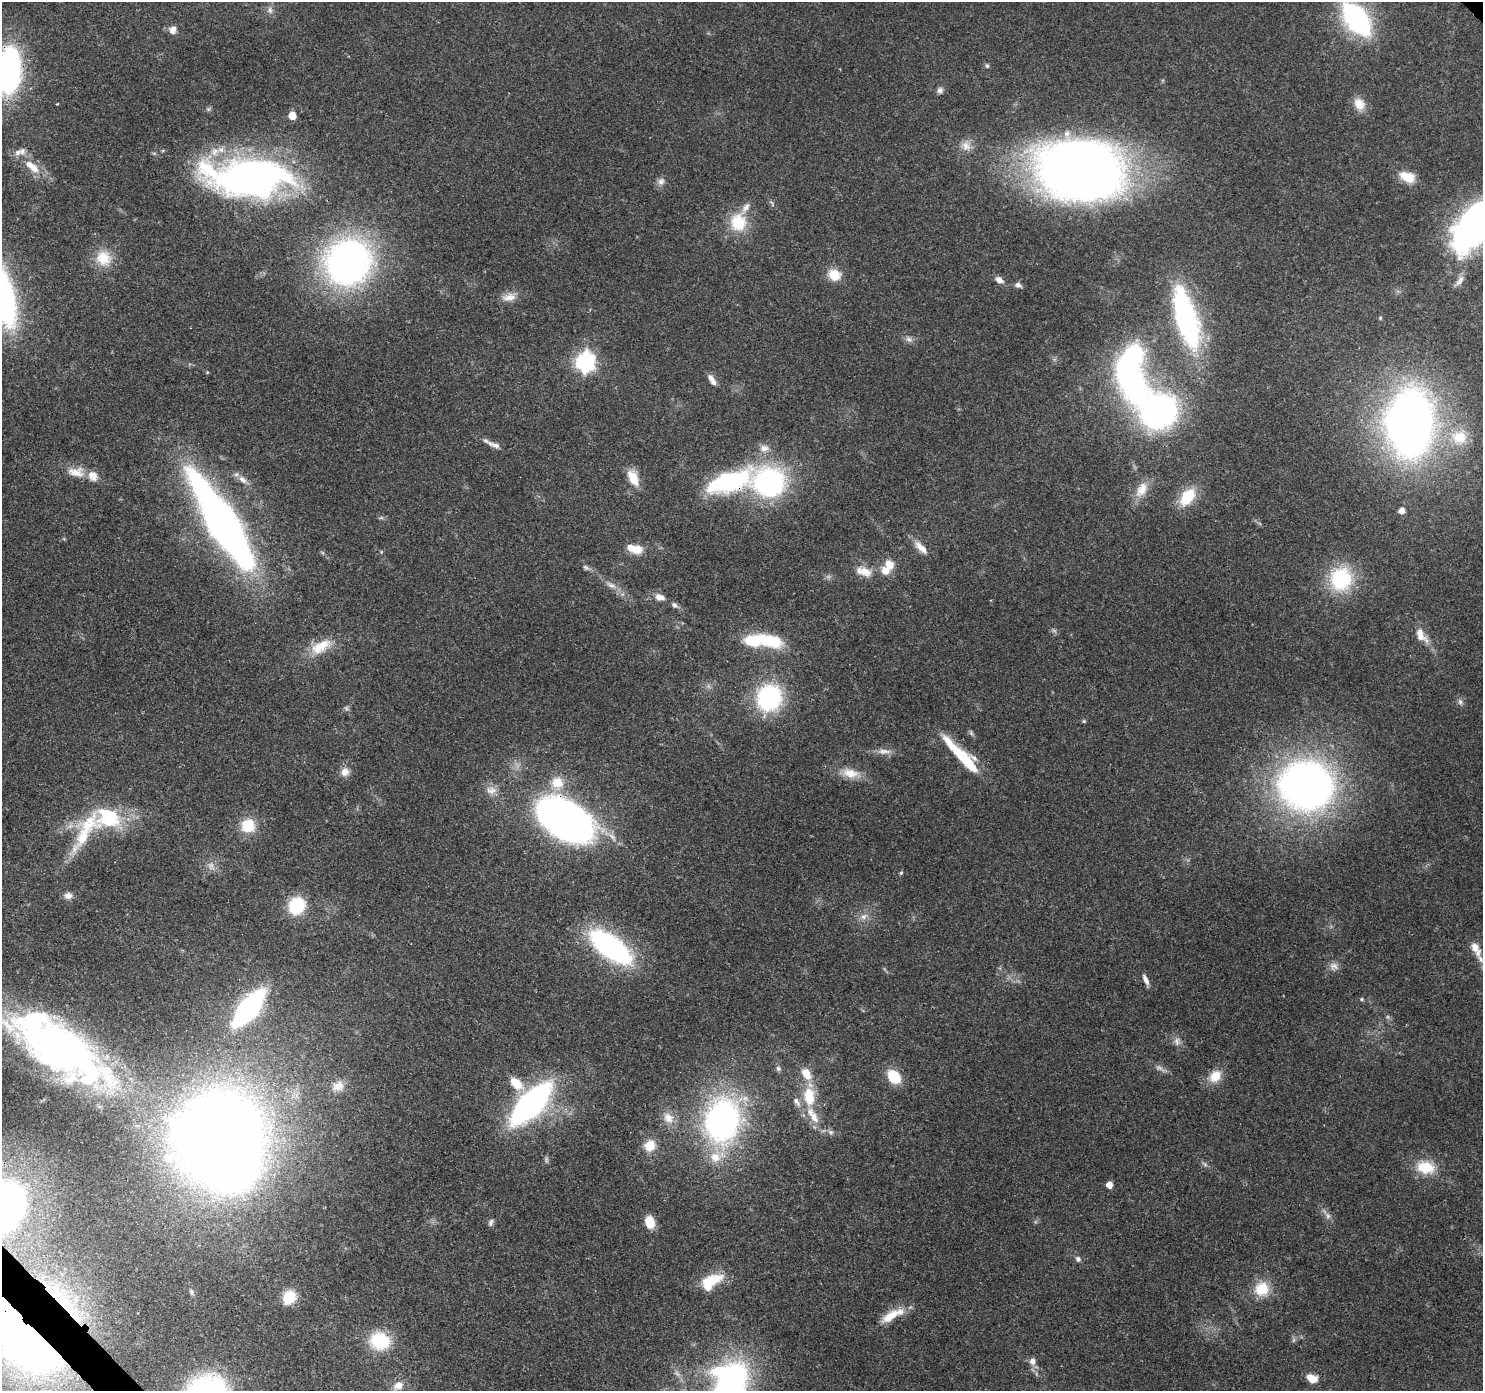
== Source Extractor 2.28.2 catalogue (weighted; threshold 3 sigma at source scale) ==
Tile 7 of 4 x 4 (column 3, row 2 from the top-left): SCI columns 3056-4536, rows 3008-4396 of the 6119 x 6080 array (HDU 1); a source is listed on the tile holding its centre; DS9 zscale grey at full resolution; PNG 1485 x 1393 px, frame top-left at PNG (2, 2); no overlay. Shown black and unused: <1% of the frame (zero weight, under 3 of 4 exposures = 8% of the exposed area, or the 3 px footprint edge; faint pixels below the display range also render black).
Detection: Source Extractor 2.28.2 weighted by HDU 2 'WHT'; one run over the whole footprint, this tile lists its part. Background 0.122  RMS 0.0043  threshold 0.0193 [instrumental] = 3 sigma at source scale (4.5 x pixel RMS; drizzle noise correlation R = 1.50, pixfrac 1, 0.0396/0.0396 arcsec/px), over >= 5 px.
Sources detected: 143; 5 too faint to see at this stretch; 9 inside a brighter object's white glare — not listed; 15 inside a brighter listed object's ellipse — not listed separately; the other 114 listed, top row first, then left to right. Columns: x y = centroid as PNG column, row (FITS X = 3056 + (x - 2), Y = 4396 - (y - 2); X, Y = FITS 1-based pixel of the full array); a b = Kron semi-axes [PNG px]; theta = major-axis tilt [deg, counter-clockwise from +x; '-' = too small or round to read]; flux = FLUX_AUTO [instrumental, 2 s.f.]
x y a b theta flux
270 10 10 6 -75 1.7
1356 19 29 15 -53 89
173 30 10 7 77 2.9
987 66 6 5 - 0.83
9 70 45 23 86 97
940 90 8 8 - 1.6
1359 104 16 13 -58 5.6
292 116 5 5 - 9.2
966 146 15 11 -52 4.1
32 167 24 10 -41 8.1
1080 169 66 46 -8 580
251 176 89 34 1 200
1408 177 16 9 -24 10
661 181 11 9 59 2.2
738 222 23 21 -86 16
1475 225 48 25 53 190
103 258 21 20 - 10
348 262 41 38 47 170
834 275 14 12 -27 7.7
999 280 9 6 -33 2.9
1460 280 17 7 58 2.7
1018 285 8 6 -32 1.7
509 297 19 11 11 4.5
1186 318 61 20 -74 93
1380 318 5 4 - 0.54
909 339 9 6 -40 1.6
585 362 8 7 - 190
712 380 15 6 -60 2.9
1131 381 45 24 -67 110
1158 411 40 38 26 110
1410 423 48 33 89 350
1459 437 24 22 0 16
494 445 20 6 -19 2.8
764 448 13 10 8 3.5
76 472 24 12 -6 6.9
633 478 17 9 -64 9.3
243 480 14 8 -44 3.1
730 481 65 24 18 55
769 483 21 20 - 100
1142 490 24 14 59 7.2
1187 497 23 14 53 14
1402 510 5 5 - 3.8
381 518 6 4 18 0.64
223 523 75 18 -58 390
921 547 22 8 -44 4.5
631 548 14 8 -40 4.8
889 565 10 8 -67 6.1
586 567 10 6 -36 1.2
865 571 21 12 -31 6
1341 579 29 26 79 30
611 585 14 7 -28 2.8
660 597 14 9 -16 3.3
674 605 9 7 -38 1.5
1421 636 24 12 -55 5.7
753 640 24 15 8 16
320 646 30 15 32 11
769 698 29 26 64 46
1460 702 10 7 -80 1.5
346 708 6 5 - 0.83
1084 721 5 4 - 0.57
971 733 8 4 -46 0.94
884 751 20 7 -1 3.4
965 760 39 13 -47 22
345 772 11 10 - 3.3
850 773 24 12 -8 7.3
557 783 18 18 - 9.5
1306 786 47 42 -15 230
491 790 15 11 -11 4.1
565 821 43 25 -31 380
248 826 17 16 - 11
86 829 74 24 53 30
901 873 5 4 - 0.61
68 895 11 9 12 2.4
296 906 17 15 51 22
864 916 11 7 38 2.5
610 947 35 15 -37 110
1475 947 13 10 -75 4.3
1480 959 15 6 -60 3.1
1334 966 12 10 -23 2.6
1146 980 14 6 -63 2.2
1362 999 5 4 - 0.54
249 1008 27 10 51 130
1177 1041 12 8 -84 2.2
60 1046 100 48 -34 230
778 1068 7 7 - 1.2
1215 1076 17 14 49 7.2
894 1077 13 10 -51 16
516 1083 19 11 -41 8.3
338 1086 17 12 21 4.4
809 1096 28 15 -85 15
531 1104 38 16 46 140
668 1118 17 13 -51 5.1
722 1121 38 30 82 130
830 1132 8 5 -27 1.3
217 1135 68 53 27 760
650 1145 14 13 - 6.5
1205 1164 9 3 -45 0.82
1425 1167 24 17 -8 12
1109 1185 5 5 - 4.9
1328 1216 6 6 - 1.2
491 1222 10 5 70 1.2
650 1222 13 9 -74 7.6
1078 1259 8 7 - 1.4
711 1281 28 14 34 13
1262 1289 19 18 - 11
191 1292 9 5 -84 0.93
289 1297 15 12 55 11
61 1299 54 15 -45 28
892 1315 34 10 28 9
29 1340 69 37 -46 260
380 1341 23 19 -16 20
1032 1361 8 7 - 2.6
1312 1378 11 7 -22 6.2
398 1385 12 10 30 4
Overlapping masked pixels (flux is a lower limit): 8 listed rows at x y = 9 70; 348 262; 730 481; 565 821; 249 1008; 217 1135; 61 1299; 29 1340
Isophote crosses this tile's border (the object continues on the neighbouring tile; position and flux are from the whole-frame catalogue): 4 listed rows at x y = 9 70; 1475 225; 60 1046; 29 1340